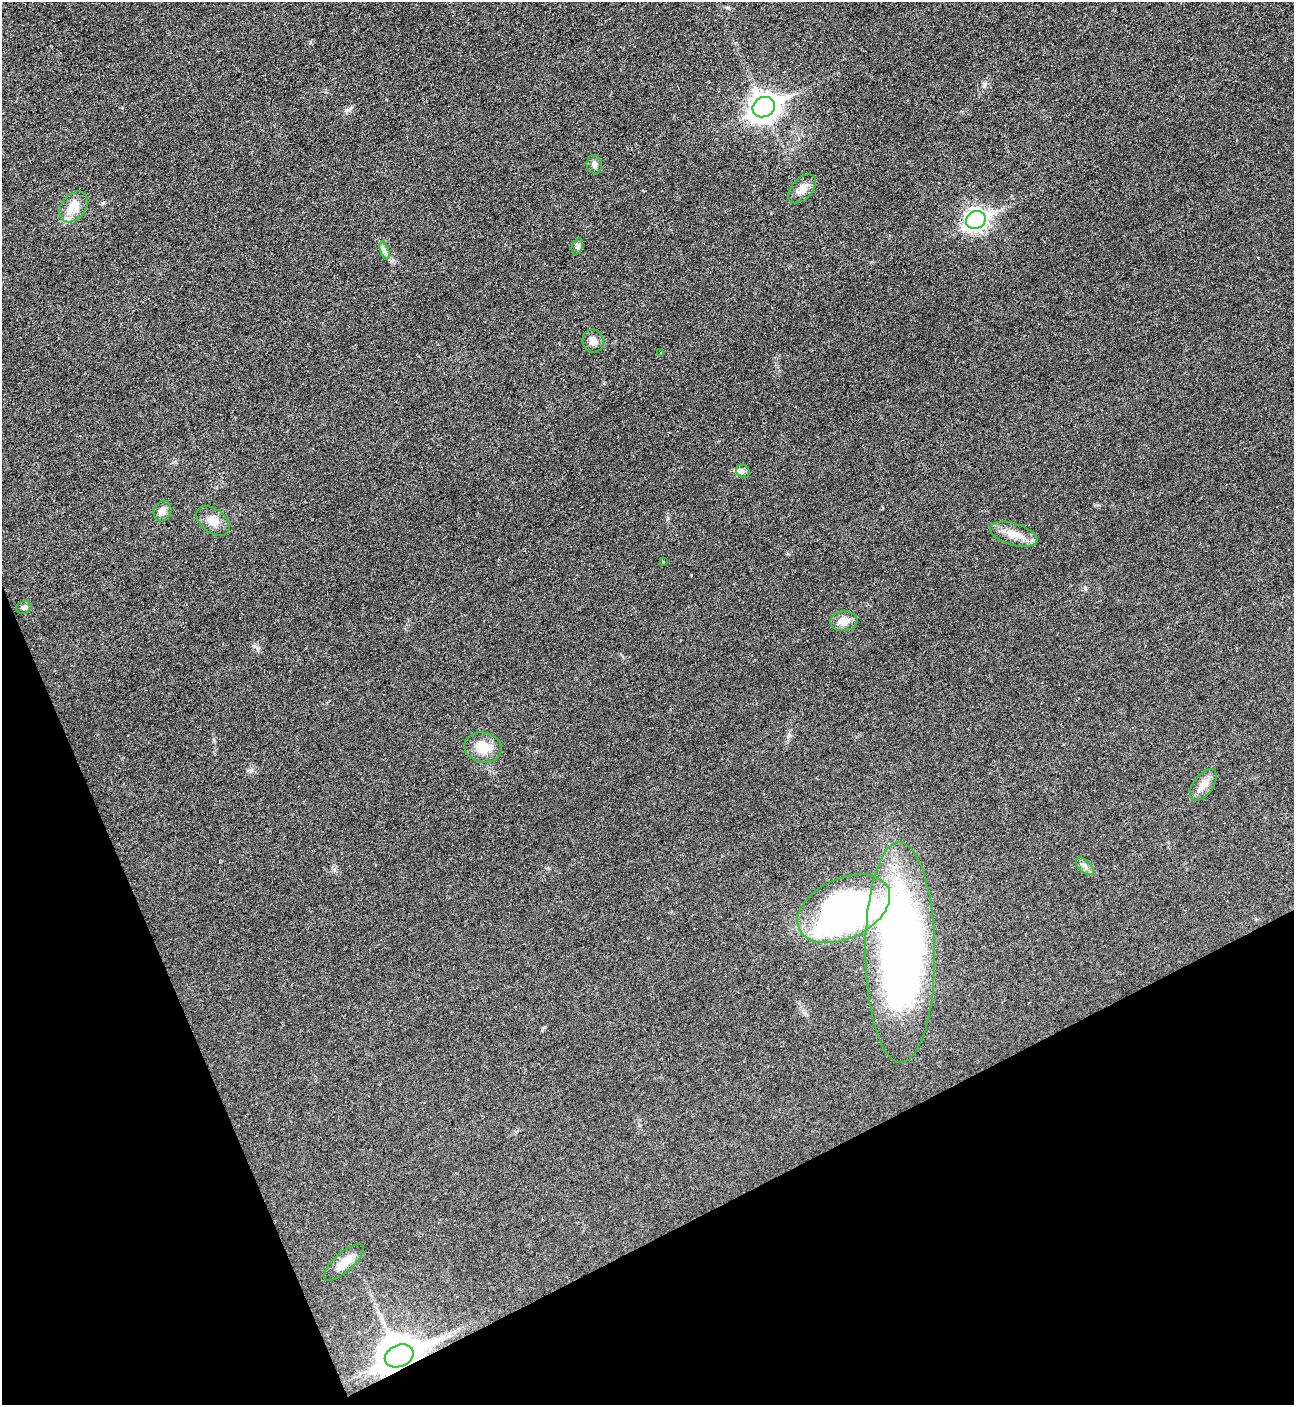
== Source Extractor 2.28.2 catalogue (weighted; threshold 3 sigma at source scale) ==
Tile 14 of 4 x 4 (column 2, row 4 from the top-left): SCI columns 1452-2743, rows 22-1424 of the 5627 x 5645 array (HDU 1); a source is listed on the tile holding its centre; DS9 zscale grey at full resolution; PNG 1296 x 1407 px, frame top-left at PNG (2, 2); each listed source drawn as its Kron ellipse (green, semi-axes under 4 px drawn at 4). Shown black and unused: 21% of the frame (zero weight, under 3 of 4 exposures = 1% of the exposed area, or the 3 px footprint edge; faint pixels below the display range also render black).
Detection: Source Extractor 2.28.2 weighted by HDU 2 'WHT'; one run over the whole footprint, this tile lists its part. Background 0.035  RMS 0.0048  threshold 0.0217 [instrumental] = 3 sigma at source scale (4.5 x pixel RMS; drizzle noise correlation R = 1.50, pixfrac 1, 0.05/0.05 arcsec/px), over >= 5 px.
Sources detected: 24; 1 inside a brighter listed object's ellipse — not listed separately; the other 23 listed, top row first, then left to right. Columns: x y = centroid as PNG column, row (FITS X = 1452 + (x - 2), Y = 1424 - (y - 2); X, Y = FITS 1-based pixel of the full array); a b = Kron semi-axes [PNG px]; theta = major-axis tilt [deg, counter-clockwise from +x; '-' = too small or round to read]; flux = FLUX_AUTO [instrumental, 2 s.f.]
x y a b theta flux
764 107 11 10 - 520
594 164 9 7 -80 2
802 189 17 10 47 4.3
74 207 17 12 53 8.7
976 220 10 8 28 240
577 246 9 5 72 1.3
384 250 9 4 -71 1.4
593 341 11 10 - 4
661 352 3 2 - 0.62
743 471 7 6 - 1.4
163 511 10 8 71 3.1
213 521 19 12 -38 5.4
1014 534 25 11 -17 7.3
663 561 3 3 - 0.78
24 607 8 6 14 1.4
844 621 13 10 5 5.6
483 747 19 15 -11 11
1203 785 18 10 54 4.7
1085 866 11 6 -45 1.9
844 909 49 30 25 180
900 952 110 35 -90 330
344 1262 25 9 42 7.1
399 1356 15 11 23 1400
Overlapping masked pixels (flux is a lower limit): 2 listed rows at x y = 844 909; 399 1356
Unlisted compact peaks at least as high as the median listed source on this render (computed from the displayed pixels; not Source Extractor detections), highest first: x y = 258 648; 985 84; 1085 588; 251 771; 103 203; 788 736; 544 1027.